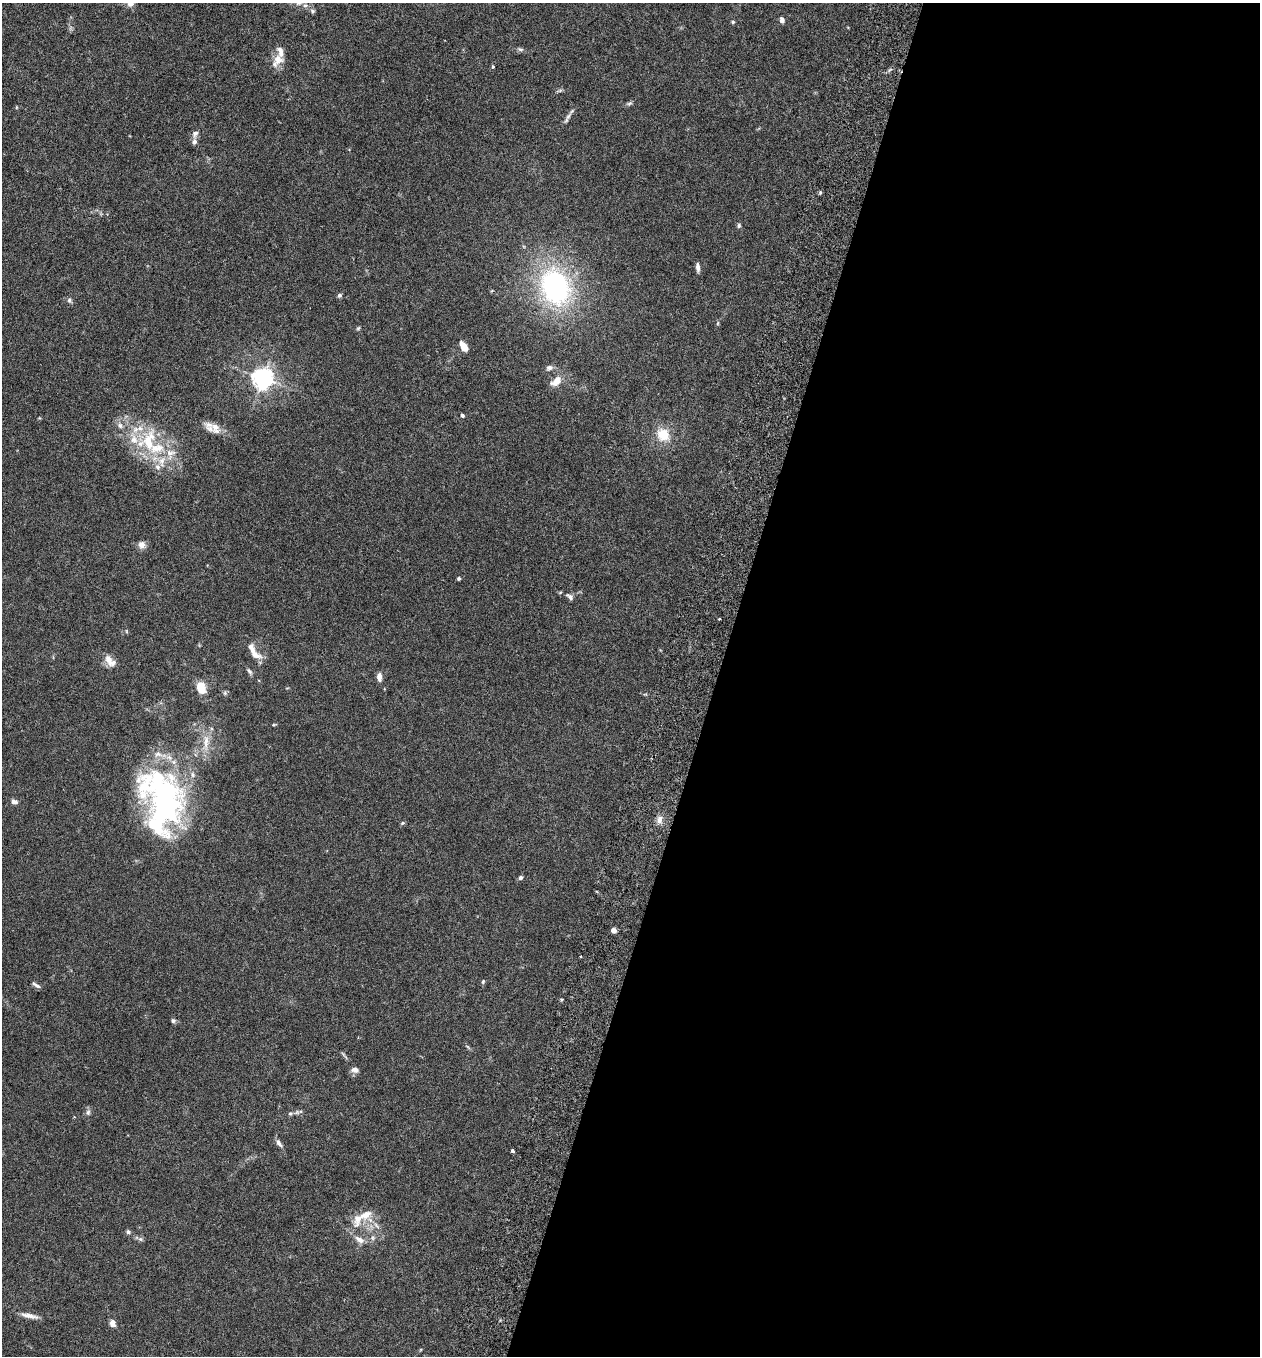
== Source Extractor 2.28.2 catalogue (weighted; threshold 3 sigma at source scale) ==
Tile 12 of 4 x 4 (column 4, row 3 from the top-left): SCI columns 3966-5223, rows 1382-2735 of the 5544 x 5466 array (HDU 1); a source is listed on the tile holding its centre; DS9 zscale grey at full resolution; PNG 1262 x 1358 px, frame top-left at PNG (2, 3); no overlay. Shown black and unused: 43% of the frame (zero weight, under 3 of 6 exposures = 3% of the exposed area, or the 3 px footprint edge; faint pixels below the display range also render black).
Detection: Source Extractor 2.28.2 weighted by HDU 2 'WHT'; one run over the whole footprint, this tile lists its part. Background 0.0171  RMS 0.002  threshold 0.008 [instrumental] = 3 sigma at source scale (4.09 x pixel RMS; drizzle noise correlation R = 1.36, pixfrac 0.8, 0.05/0.05 arcsec/px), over >= 5 px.
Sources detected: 78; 4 inside a brighter object's white glare — not listed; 13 inside a brighter listed object's ellipse — not listed separately; the other 61 listed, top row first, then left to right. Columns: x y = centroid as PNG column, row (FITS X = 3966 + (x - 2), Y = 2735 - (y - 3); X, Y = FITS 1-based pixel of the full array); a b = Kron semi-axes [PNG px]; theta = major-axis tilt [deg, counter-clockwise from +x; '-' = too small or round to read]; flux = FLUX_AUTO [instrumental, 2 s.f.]
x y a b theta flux
130 4 9 8 - 0.75
313 11 7 5 -16 0.34
782 20 6 5 - 0.64
733 22 5 4 - 0.25
520 49 8 5 -17 0.38
278 59 15 13 -9 2.2
493 66 5 4 - 0.18
629 103 8 5 19 0.34
568 116 14 5 56 0.68
195 134 10 7 64 0.67
820 192 5 5 - 0.24
739 225 6 5 - 0.3
698 267 10 4 -85 0.72
555 287 39 30 -68 32
492 291 5 3 - 0.17
339 295 5 4 - 0.44
69 300 7 5 -79 0.41
718 323 6 3 71 0.21
358 328 6 4 44 0.23
464 346 14 7 -56 1.3
549 368 10 7 17 0.63
263 378 7 7 - 110
556 381 16 9 42 1.9
462 415 4 4 - 0.3
120 426 9 7 -41 0.67
215 428 17 12 -59 1.9
663 435 17 15 -54 3.8
149 441 37 18 82 8.2
170 453 16 13 68 2.6
142 545 9 8 - 0.96
459 578 4 4 - 0.31
570 597 12 6 -39 0.6
255 654 17 8 -20 1.4
109 659 15 7 -68 1.4
249 671 10 4 -51 0.4
379 677 11 6 -88 0.82
201 688 10 7 -74 4
225 693 6 4 89 0.28
274 725 5 3 - 0.18
157 780 66 49 17 25
14 802 8 5 -9 0.73
659 819 11 7 77 1.1
402 823 6 5 - 0.26
520 877 5 5 - 0.46
614 930 5 4 - 0.85
483 981 6 4 64 0.26
36 985 13 4 -32 0.49
173 1021 6 6 - 0.33
355 1070 10 7 -10 0.78
88 1112 7 6 - 0.46
290 1113 7 5 8 0.33
279 1143 11 6 -57 0.64
512 1151 4 3 - 0.76
364 1215 23 11 22 2.5
376 1225 10 4 -55 0.59
128 1232 6 5 - 0.35
373 1238 6 4 -71 0.31
140 1239 6 5 - 0.34
360 1240 14 7 -30 1.2
29 1316 24 5 -11 1.2
112 1323 7 6 - 1
Isophote crosses this tile's border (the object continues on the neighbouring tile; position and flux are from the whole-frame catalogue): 1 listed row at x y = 130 4